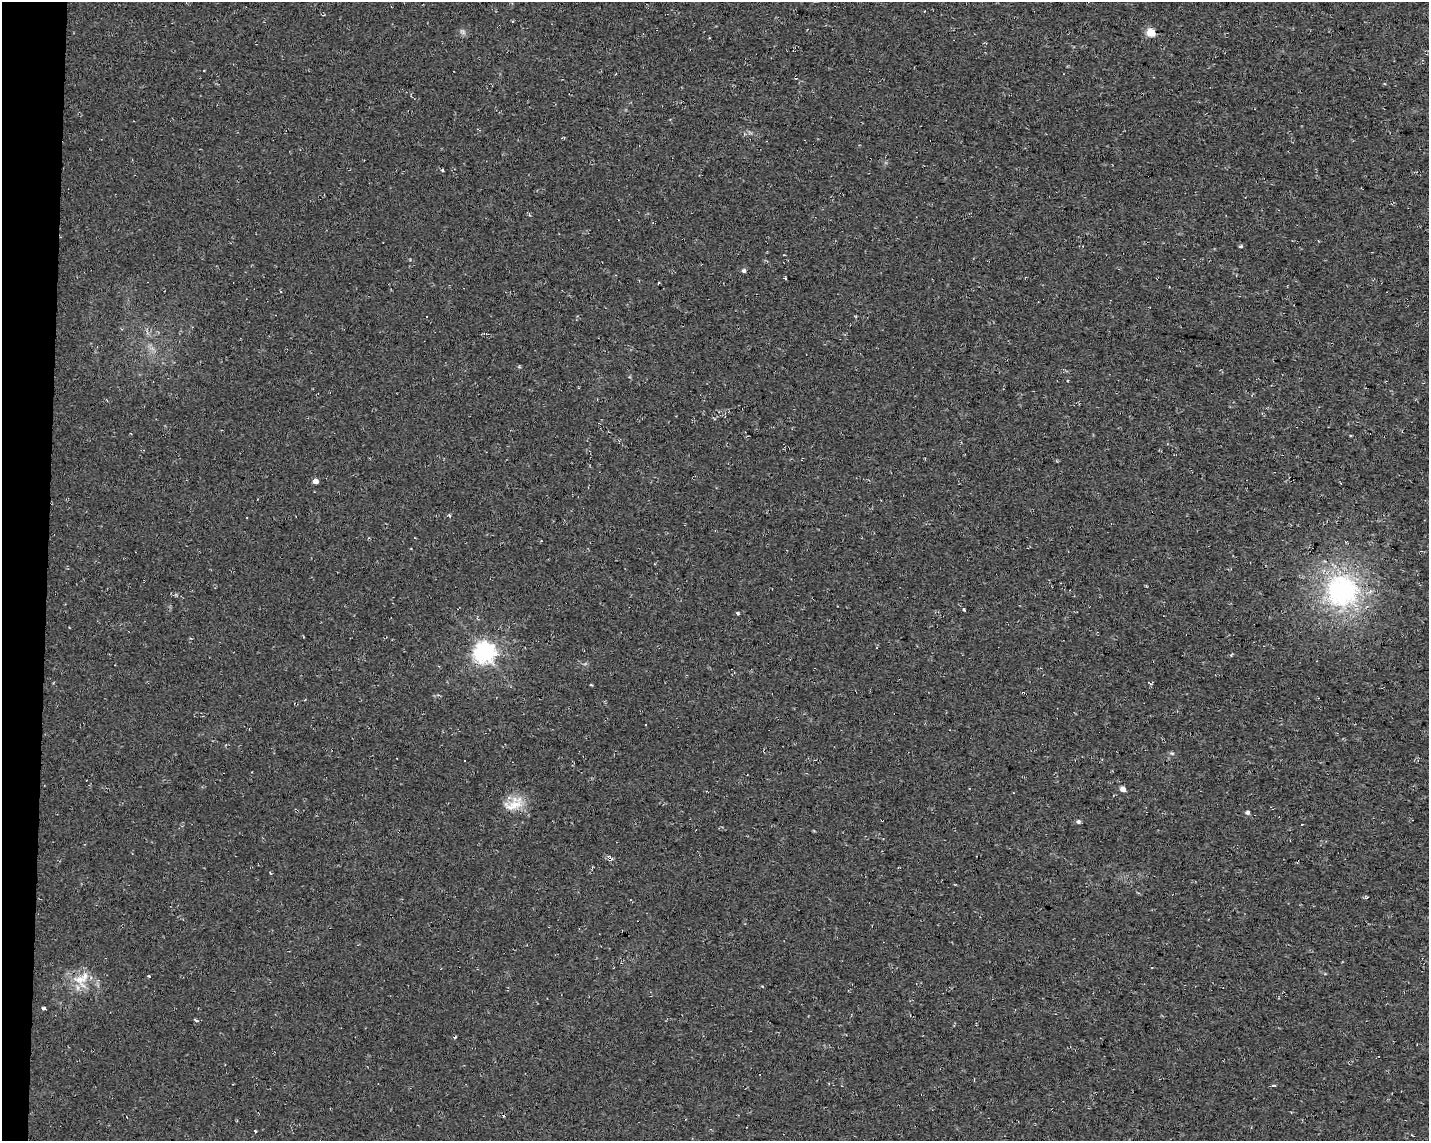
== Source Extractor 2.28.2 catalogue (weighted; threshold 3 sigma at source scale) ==
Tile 7 of 3 x 4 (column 1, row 3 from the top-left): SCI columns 281-1707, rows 1141-2279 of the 4791 x 4560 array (HDU 1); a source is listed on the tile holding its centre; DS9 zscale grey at full resolution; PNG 1431 x 1143 px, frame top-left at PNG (2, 2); no overlay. Shown black and unused: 3% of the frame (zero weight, under 2 of 3 exposures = <1% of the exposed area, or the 3 px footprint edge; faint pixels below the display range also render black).
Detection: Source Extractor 2.28.2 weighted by HDU 2 'WHT'; one run over the whole footprint, this tile lists its part. Background 0.012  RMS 0.008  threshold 0.0358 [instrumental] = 3 sigma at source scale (4.5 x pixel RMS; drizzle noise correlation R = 1.50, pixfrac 1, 0.0396/0.0396 arcsec/px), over >= 5 px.
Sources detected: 33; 8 cosmic-ray / hot-pixel residue — not listed; the other 25 listed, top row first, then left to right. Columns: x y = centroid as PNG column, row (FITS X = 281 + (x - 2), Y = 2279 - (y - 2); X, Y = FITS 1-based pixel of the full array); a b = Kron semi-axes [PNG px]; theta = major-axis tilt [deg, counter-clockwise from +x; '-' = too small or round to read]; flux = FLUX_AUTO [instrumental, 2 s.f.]
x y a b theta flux
463 32 9 4 -36 2
1150 33 5 5 - 27
442 170 4 3 - 1.3
1240 246 5 4 - 1
744 271 5 5 - 2
659 282 3 3 - 2.7
315 481 5 4 - 5.7
449 515 5 3 - 0.91
1342 590 24 24 - 140
738 613 4 3 - 1.2
484 652 7 7 - 480
1023 693 3 3 - 3
1172 753 7 4 -19 1.2
1123 789 5 4 - 6.2
514 804 29 16 25 16
1247 812 5 4 - 2.2
1078 822 5 5 - 1.7
1366 898 5 4 - 1.1
149 976 3 3 - 0.98
80 979 25 17 -52 18
44 1008 4 3 - 1.4
196 1020 6 3 -19 1.1
455 1037 4 3 - 1.3
1273 1085 3 3 - 11
255 1131 3 3 - 0.85
Overlapping masked pixels (flux is a lower limit): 1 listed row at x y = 1023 693